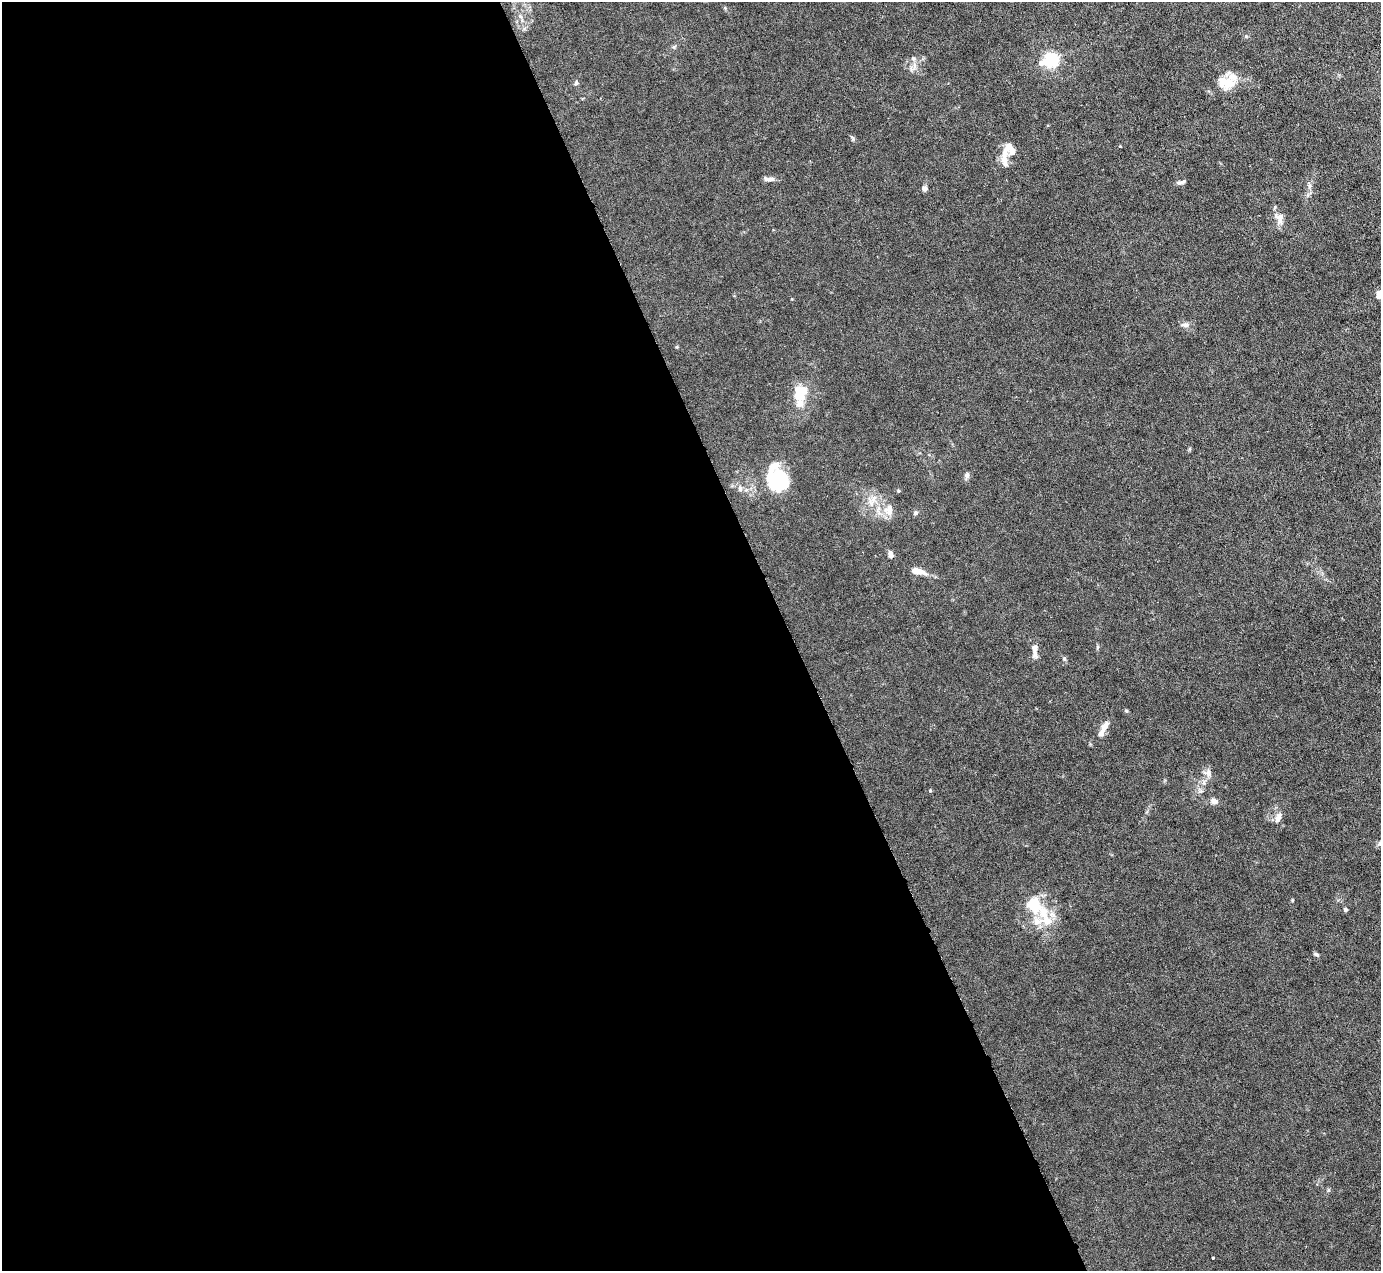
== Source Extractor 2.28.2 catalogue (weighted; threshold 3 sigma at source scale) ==
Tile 9 of 4 x 4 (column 1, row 3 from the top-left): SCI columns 1-1379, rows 1547-2815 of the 5516 x 5500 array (HDU 1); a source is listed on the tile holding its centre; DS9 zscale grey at full resolution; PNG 1383 x 1273 px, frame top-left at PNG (2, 2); no overlay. Shown black and unused: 57% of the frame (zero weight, under 3 of 6 exposures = <1% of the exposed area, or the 3 px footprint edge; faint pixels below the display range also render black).
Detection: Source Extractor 2.28.2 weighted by HDU 2 'WHT'; one run over the whole footprint, this tile lists its part. Background 0.0209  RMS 0.0027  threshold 0.0112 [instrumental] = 3 sigma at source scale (4.09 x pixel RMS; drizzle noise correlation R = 1.36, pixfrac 0.8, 0.05/0.05 arcsec/px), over >= 5 px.
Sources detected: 47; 2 inside a brighter object's white glare — not listed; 8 inside a brighter listed object's ellipse — not listed separately; the other 37 listed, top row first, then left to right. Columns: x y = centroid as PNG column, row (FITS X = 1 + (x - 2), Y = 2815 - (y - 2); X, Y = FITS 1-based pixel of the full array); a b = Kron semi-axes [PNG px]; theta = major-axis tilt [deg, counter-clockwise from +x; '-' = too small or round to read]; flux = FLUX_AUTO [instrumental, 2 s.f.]
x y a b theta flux
520 16 7 4 -44 0.55
913 59 7 5 -69 0.59
1052 60 6 5 - 54
1041 63 8 6 20 1.4
1228 82 22 17 -11 5
576 83 6 4 69 0.42
1121 146 4 2 - 0.21
1006 151 23 8 63 2.7
768 179 14 5 -6 1
1182 182 12 4 15 0.65
924 188 6 5 - 0.88
1279 218 14 10 -73 2.3
1379 295 9 7 81 1.6
1185 325 11 6 -4 0.96
677 347 6 3 -72 0.23
801 392 27 18 78 6
967 475 8 6 80 0.78
777 478 19 13 67 7.8
740 488 8 6 89 0.7
898 491 5 4 - 0.35
889 510 17 12 -89 2.9
915 513 6 5 - 0.53
891 555 8 5 -83 0.98
918 571 16 7 -11 2.8
1097 647 6 4 71 0.32
1035 649 14 6 -88 2.1
1064 659 5 5 - 0.34
1126 711 5 4 - 0.3
1104 727 17 7 60 2.2
1208 773 13 8 -21 1.4
1214 801 9 7 -26 1
1278 818 13 7 70 1.4
1380 843 8 5 30 0.67
1034 905 24 19 -64 7.9
1345 910 5 4 - 0.58
1316 954 7 4 -29 0.43
1213 1258 3 3 - 0.4
Isophote crosses this tile's border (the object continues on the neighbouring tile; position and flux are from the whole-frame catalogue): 2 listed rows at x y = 1379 295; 1380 843
Unlisted compact peaks at least as high as the median listed source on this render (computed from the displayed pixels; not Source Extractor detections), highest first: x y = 930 791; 853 139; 1292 900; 1246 36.